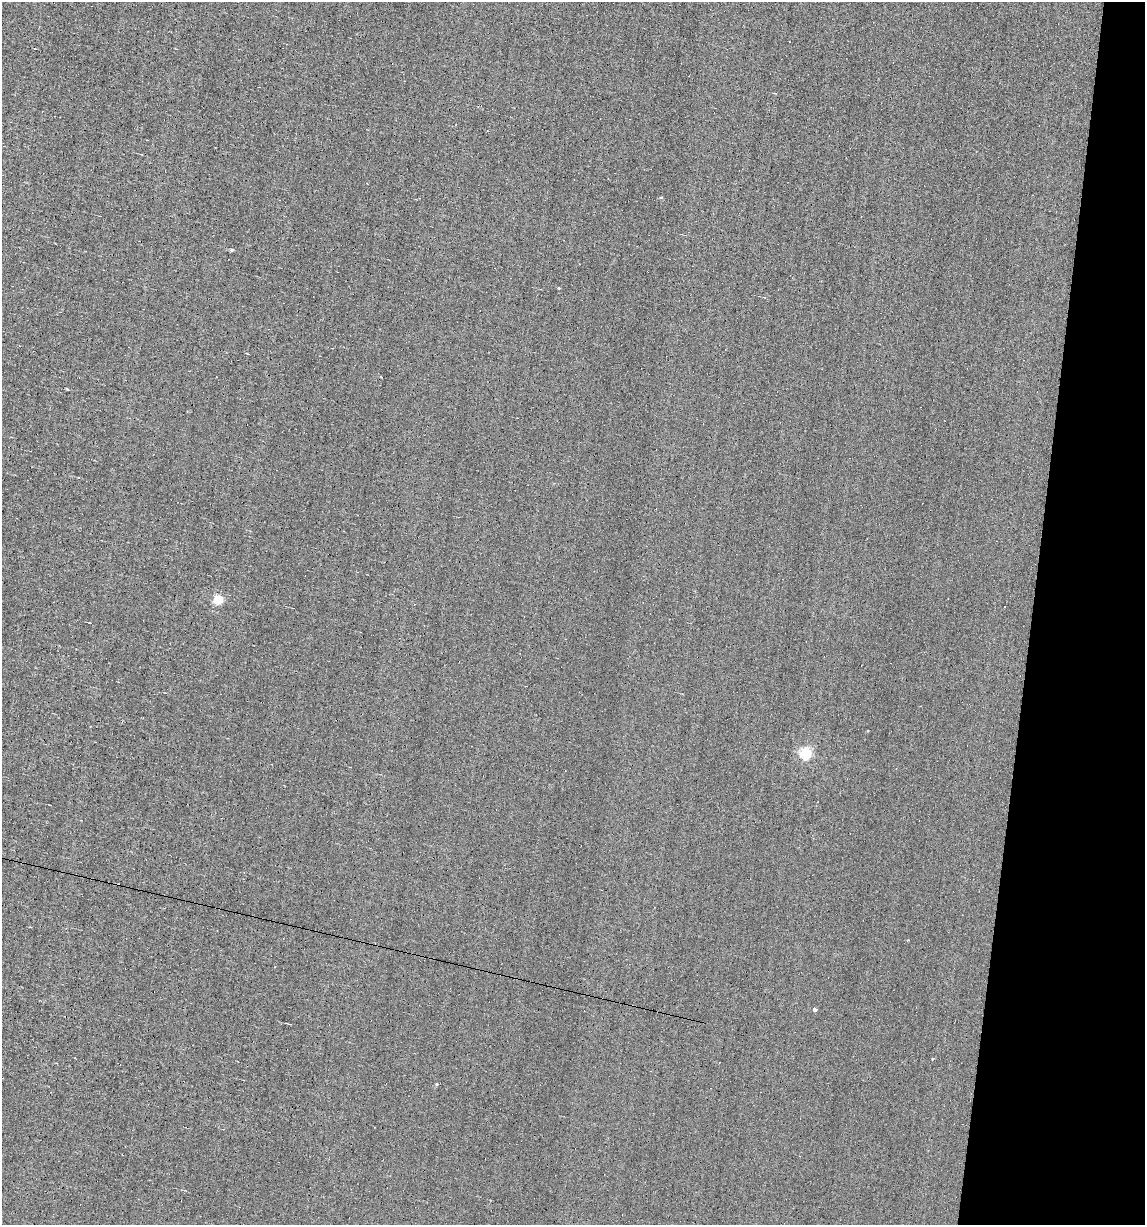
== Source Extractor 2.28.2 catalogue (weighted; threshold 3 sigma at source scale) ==
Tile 8 of 4 x 4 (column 4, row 2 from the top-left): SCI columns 3544-4686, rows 2449-3671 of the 4919 x 4895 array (HDU 1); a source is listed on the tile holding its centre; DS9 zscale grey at full resolution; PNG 1147 x 1227 px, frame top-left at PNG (2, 2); no overlay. Shown black and unused: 10% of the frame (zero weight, under 5 of 9 exposures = <1% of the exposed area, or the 3 px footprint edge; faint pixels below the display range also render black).
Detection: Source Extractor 2.28.2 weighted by HDU 2 'WHT'; one run over the whole footprint, this tile lists its part. Background 0.0012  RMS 0.038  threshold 0.157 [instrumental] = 3 sigma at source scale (4.09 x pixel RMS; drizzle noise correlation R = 1.36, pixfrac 0.8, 0.05/0.05 arcsec/px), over >= 5 px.
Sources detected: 16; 8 cosmic-ray / hot-pixel residue — not listed; the other 8 listed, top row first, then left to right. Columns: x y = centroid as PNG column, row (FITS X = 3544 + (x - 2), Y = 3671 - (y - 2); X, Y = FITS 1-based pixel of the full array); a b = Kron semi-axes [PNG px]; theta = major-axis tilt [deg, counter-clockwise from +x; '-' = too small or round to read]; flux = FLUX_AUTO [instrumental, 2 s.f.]
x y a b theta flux
661 197 4 4 - 4.1
232 250 5 4 - 4.4
559 288 3 3 - 2.8
67 389 3 2 - 2.8
219 599 5 5 - 210
806 753 6 5 - 490
815 1009 4 3 - 15
437 1084 4 4 - 4